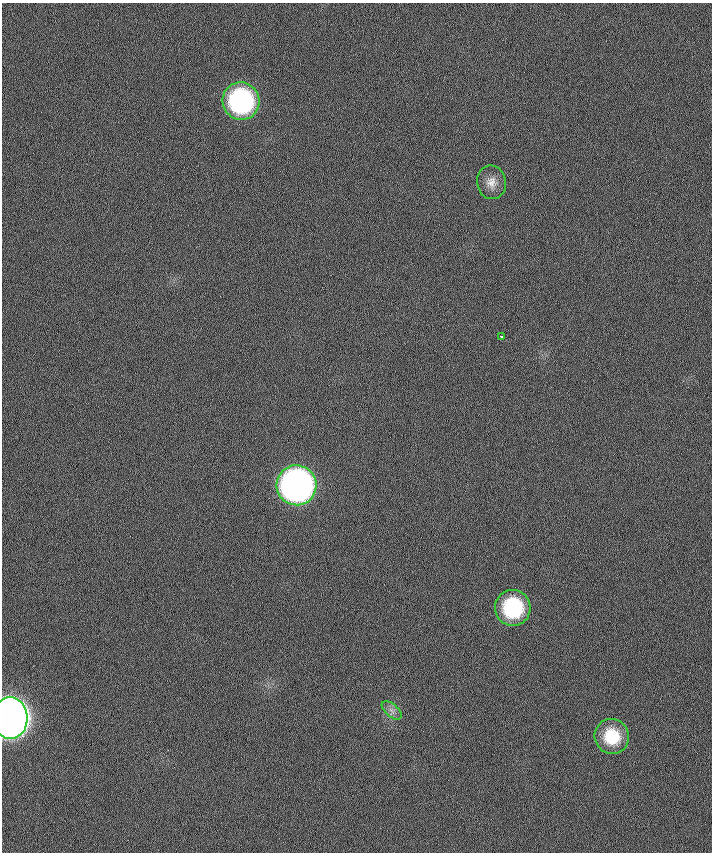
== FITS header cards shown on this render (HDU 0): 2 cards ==
NAXIS1  =                  710 /
NAXIS2  =                  850 /

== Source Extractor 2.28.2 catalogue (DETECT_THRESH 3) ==
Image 710 x 850 px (HDU 0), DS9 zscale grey, 1 PNG px = 1 image px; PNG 714 x 854 px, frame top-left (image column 1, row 850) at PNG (2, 3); each listed source drawn as its Kron ellipse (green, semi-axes under 4 px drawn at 4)
Background 0.15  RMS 8.9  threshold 26.6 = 3 sigma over >= 5 px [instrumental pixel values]
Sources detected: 8; all 8 listed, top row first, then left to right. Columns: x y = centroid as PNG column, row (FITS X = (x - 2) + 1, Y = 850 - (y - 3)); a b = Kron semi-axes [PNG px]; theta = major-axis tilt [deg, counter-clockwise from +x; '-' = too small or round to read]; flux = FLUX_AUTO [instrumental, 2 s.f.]
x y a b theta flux
241 101 19 18 - 100000
491 182 17 14 -80 6700
501 336 3 3 - 1800
296 485 20 20 - 320000
513 608 18 17 - 48000
392 710 12 6 -41 2900
10 718 21 17 -89 890000
612 736 18 17 - 22000
At the frame edge (FLAGS 8, measured only in part): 1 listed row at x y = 10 718